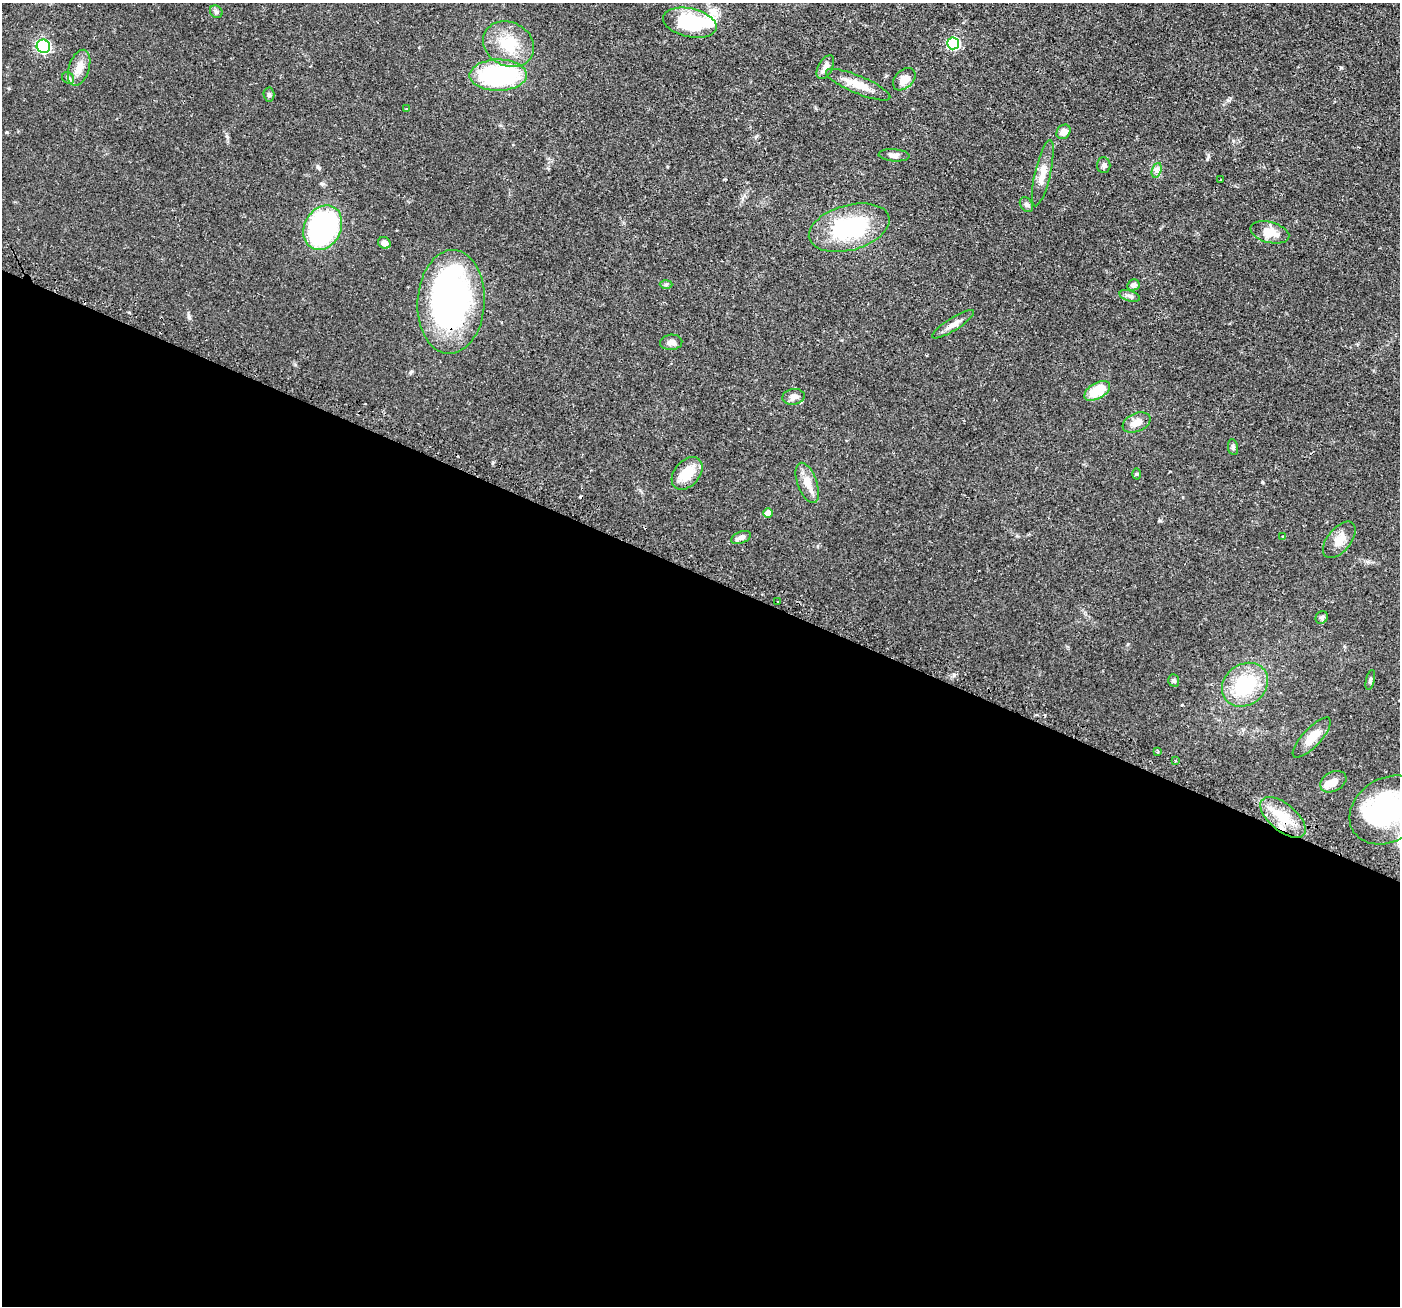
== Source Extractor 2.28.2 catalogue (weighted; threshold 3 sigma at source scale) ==
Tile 14 of 4 x 4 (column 2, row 4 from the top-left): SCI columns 1441-2838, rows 172-1475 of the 5676 x 5691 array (HDU 1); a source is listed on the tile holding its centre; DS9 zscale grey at full resolution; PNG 1402 x 1308 px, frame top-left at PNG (2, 3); each listed source drawn as its Kron ellipse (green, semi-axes under 4 px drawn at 4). Shown black and unused: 56% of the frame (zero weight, under 2 of 3 exposures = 4% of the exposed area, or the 3 px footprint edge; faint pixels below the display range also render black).
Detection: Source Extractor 2.28.2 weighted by HDU 2 'WHT'; one run over the whole footprint, this tile lists its part. Background 0.0608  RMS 0.0049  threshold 0.0219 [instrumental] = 3 sigma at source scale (4.5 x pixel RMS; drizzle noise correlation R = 1.50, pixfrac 1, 0.05/0.05 arcsec/px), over >= 5 px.
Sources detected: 61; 2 inside a brighter object's white glare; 3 cosmic-ray / hot-pixel residue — neither listed nor drawn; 4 inside a brighter listed object's ellipse — not listed separately; the other 52 listed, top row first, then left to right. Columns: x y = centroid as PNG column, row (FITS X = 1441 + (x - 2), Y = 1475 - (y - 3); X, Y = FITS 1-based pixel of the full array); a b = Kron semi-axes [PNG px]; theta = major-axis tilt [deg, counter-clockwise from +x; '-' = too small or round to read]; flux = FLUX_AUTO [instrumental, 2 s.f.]
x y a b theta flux
216 12 7 5 -44 1
690 23 27 14 -13 28
953 43 6 6 - 47
509 44 26 22 -29 17
43 46 7 6 - 63
825 67 13 7 62 3.1
79 68 18 10 72 5
498 75 28 15 1 57
68 78 6 5 - 0.92
904 79 13 9 44 5.2
858 85 34 9 -23 8
269 95 7 5 -86 0.99
406 109 3 2 - 0.77
1063 132 8 6 48 2.7
894 155 15 6 -4 1.9
1104 165 7 6 - 1.3
1157 170 8 4 71 1.4
1043 173 34 8 77 5.9
1221 180 3 2 - 0.41
1026 205 8 6 -54 1.1
323 228 23 18 62 78
849 228 41 22 15 43
1270 232 20 10 -14 6.8
384 243 6 5 - 2.3
666 284 6 4 1 0.71
1133 285 6 5 - 1.5
1130 296 10 5 -17 1.6
451 302 52 33 87 130
953 324 24 6 32 3.5
671 342 11 7 4 2
1097 391 14 8 30 14
793 397 11 7 9 2.8
1137 422 14 9 23 4.4
1233 447 8 5 -81 1.2
687 473 19 12 50 9.8
1136 474 5 3 - 0.47
807 483 21 9 -70 6.8
768 513 5 5 - 3.8
1282 536 3 2 - 0.41
741 537 10 5 21 2.3
1339 540 21 11 51 5.5
778 602 3 2 - 0.82
1322 617 7 6 - 0.93
1174 680 6 5 - 0.9
1370 680 10 4 77 0.96
1245 685 24 20 37 28
1312 738 26 9 47 7.4
1157 752 4 3 - 0.6
1175 761 3 3 - 0.8
1333 782 14 9 28 3.7
1387 810 40 31 34 73
1283 817 27 13 -40 12
Overlapping masked pixels (flux is a lower limit): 2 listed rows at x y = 451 302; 1283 817
Isophote crosses this tile's border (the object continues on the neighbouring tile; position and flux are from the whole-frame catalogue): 1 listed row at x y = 1387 810
Unlisted compact peaks at least as high as the median listed source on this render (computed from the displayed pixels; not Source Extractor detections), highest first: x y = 189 317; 319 168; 1207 159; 1262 482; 227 136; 1160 521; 954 675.